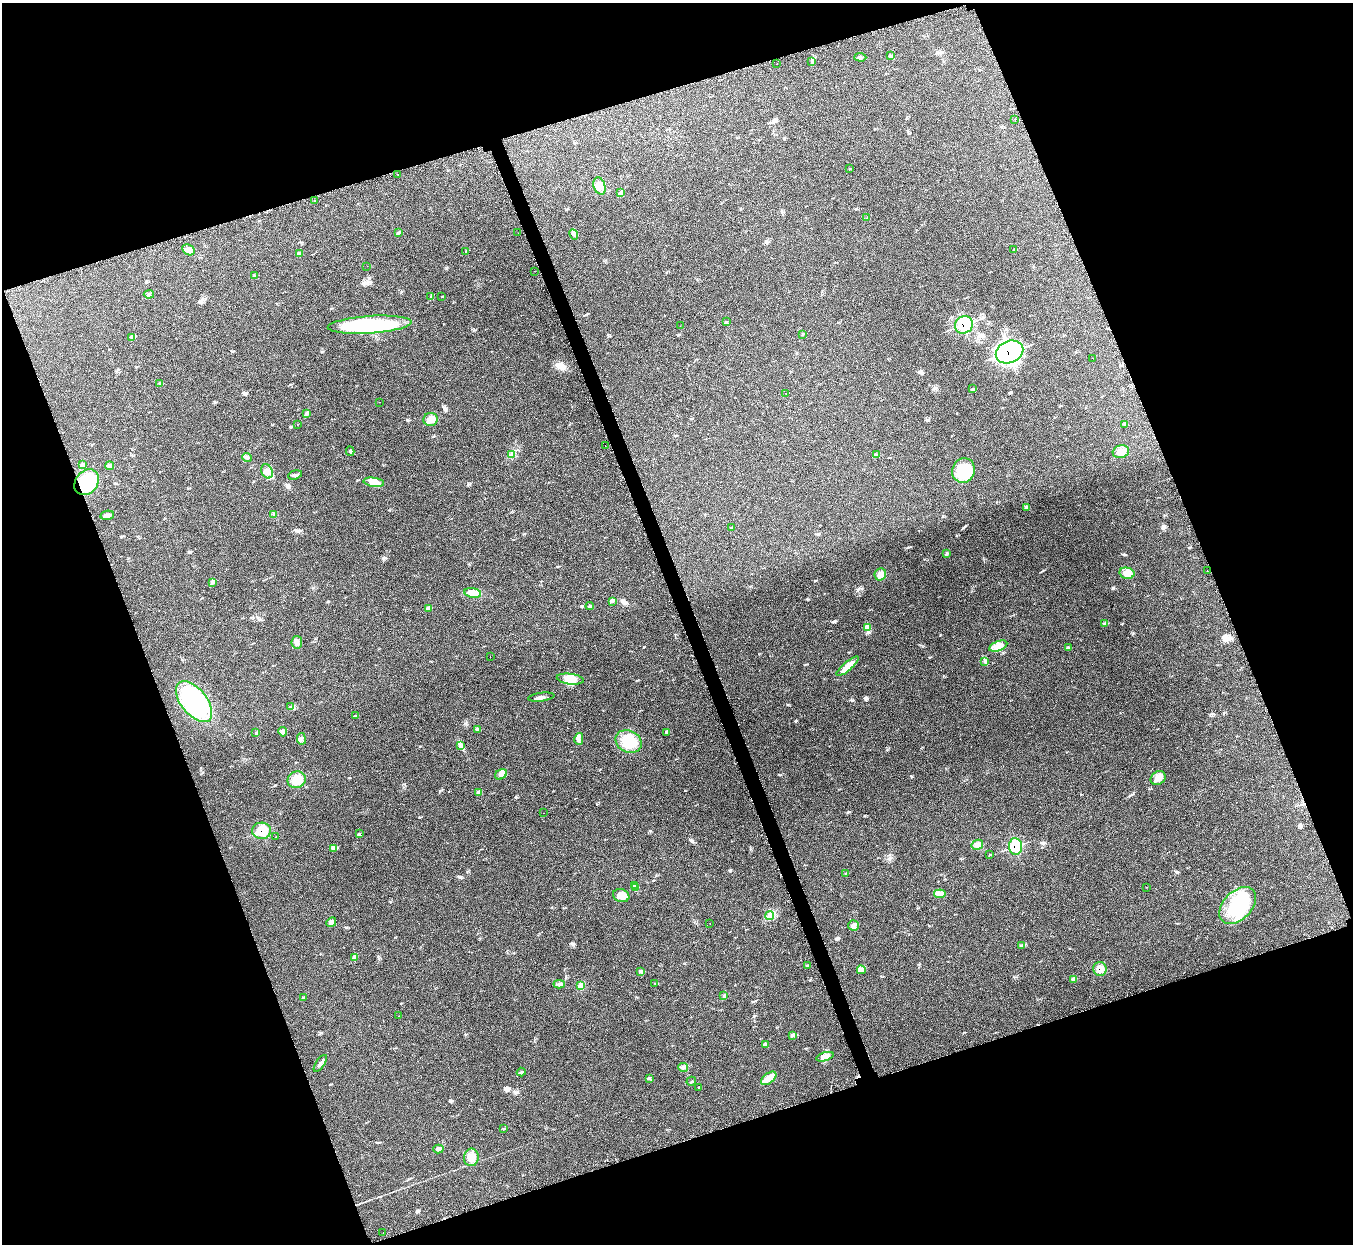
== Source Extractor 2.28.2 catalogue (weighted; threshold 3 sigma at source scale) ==
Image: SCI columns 31-5434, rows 184-5149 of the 5461 x 5457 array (HDU 1 of 3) = the unmasked area's bounding box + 8 px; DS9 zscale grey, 4 x 4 block average (1 PNG px = mean of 4 x 4 image px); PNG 1355 x 1246 px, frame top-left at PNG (2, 3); each listed source drawn as its Kron ellipse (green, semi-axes under 4 px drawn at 4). Shown black and unused: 39% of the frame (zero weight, under 2 of 3 exposures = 3% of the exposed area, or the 3 px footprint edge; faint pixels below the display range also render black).
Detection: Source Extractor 2.28.2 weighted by HDU 2 'WHT'. Background 0.152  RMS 0.0095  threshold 0.0428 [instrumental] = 3 sigma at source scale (4.5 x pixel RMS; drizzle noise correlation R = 1.50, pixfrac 1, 0.05/0.05 arcsec/px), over >= 5 px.
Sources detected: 155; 1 inside a brighter object's white glare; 10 cosmic-ray / hot-pixel residue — neither listed nor drawn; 2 coinciding with a brighter row at this scale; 5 inside a brighter listed object's ellipse — not listed separately; the other 137 listed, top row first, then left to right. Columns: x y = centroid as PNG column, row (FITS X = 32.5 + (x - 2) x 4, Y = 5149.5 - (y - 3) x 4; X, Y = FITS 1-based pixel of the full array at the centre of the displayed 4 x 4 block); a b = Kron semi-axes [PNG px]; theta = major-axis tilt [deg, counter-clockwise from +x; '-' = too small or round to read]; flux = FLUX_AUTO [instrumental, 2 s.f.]
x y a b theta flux
890 56 3 2 - 4.1
860 57 6 2 -3 8
812 62 2 2 - 3.7
777 64 2 2 - 7.6
1015 119 2 2 - 5.1
850 168 2 2 - 1.8
397 174 2 2 - 1
599 186 9 5 -71 46
621 192 3 2 - 6.8
314 201 2 2 - 1.8
867 218 2 2 - 2.2
398 232 3 2 - 4
518 233 2 2 - 1
574 234 5 3 - 14
188 250 7 5 -30 27
1014 250 3 2 - 4.2
465 252 2 2 - 1.8
300 253 4 2 - 6.4
367 266 2 2 - 0.86
534 271 2 2 - 0.97
254 276 2 2 - 3.2
149 294 5 4 - 13
431 297 3 2 - 3.9
442 297 2 2 - 2.1
726 322 2 2 - 2.3
370 325 42 9 4 490
964 325 9 8 - 190
680 326 2 2 - 1
803 334 2 2 - 2.3
132 338 2 2 - 2.7
1009 352 14 11 24 750
1093 358 2 2 - 1.4
159 383 2 2 - 2.1
973 389 3 2 - 5.6
786 393 2 2 - 1.2
380 402 2 2 - 2
306 413 3 2 - 6
431 419 7 6 - 33
297 424 2 2 - 1.3
1125 425 2 2 - 2.9
605 446 2 2 - 1.7
350 451 5 2 - 4.8
1121 452 8 6 15 35
512 454 4 2 - 5.4
876 455 3 2 - 2.9
247 457 5 3 - 10
82 465 2 2 - 5.1
110 466 4 3 - 9.8
963 470 12 11 - 110
267 471 7 5 -67 28
295 475 7 3 16 13
87 482 14 11 50 210
374 482 10 4 -8 44
1026 507 2 2 - 3.8
273 514 2 2 - 1.7
107 515 7 4 11 21
731 528 2 2 - 2.5
946 554 2 2 - 2.1
1207 570 2 2 - 1.9
1127 573 7 5 -13 33
880 574 6 5 - 40
212 582 3 3 - 9
473 593 8 5 -9 33
612 601 3 2 - 5.5
590 606 4 3 - 7.5
429 608 3 2 - 7.3
1105 624 4 2 - 8.6
867 628 4 2 - 11
297 642 6 5 - 22
998 646 9 5 21 33
1069 647 3 2 - 5.5
490 657 2 2 - 1.1
985 662 2 2 - 3.3
848 666 14 4 40 54
570 679 13 5 -7 54
541 697 13 2 8 23
194 702 24 13 -51 740
291 707 3 2 - 5.5
356 716 3 2 - 2.4
478 729 3 2 - 4.9
283 732 5 3 - 12
667 732 3 2 - 3.6
256 733 3 2 - 5.7
301 739 6 4 -82 17
579 739 6 2 76 10
628 741 13 10 -26 120
460 746 2 2 - 3.6
501 774 6 5 - 23
1158 778 8 6 35 37
297 780 9 8 - 69
478 792 4 2 - 5.6
543 813 2 2 - 0.89
262 831 9 8 - 110
360 834 2 2 - 2
276 837 2 2 - 3.4
977 845 6 4 28 21
1016 846 8 6 -85 120
333 848 4 3 - 12
989 855 2 2 - 2
845 873 2 2 - 1.6
634 886 4 2 - 7.6
1146 887 2 2 - 1.3
636 888 3 2 - 4
940 894 6 3 8 16
621 896 8 6 -19 46
1238 905 22 14 45 280
770 915 4 3 - 15
331 922 5 4 - 16
710 923 2 2 - 0.88
854 926 5 5 - 24
1021 945 2 2 - 4.3
354 958 4 2 - 7.2
808 966 3 2 - 2.5
1100 969 7 6 - 34
861 970 4 2 - 11
641 971 3 2 - 7.9
1073 979 3 2 - 7.6
654 983 2 2 - 1.7
559 984 5 3 - 13
581 986 3 3 - 11
724 995 3 2 - 4.3
304 997 4 2 - 8.1
398 1016 2 2 - 1.2
792 1035 3 2 - 4.1
765 1045 4 2 - 6.1
825 1057 9 4 16 34
320 1063 10 3 57 18
683 1067 5 3 - 14
521 1072 4 2 - 4.9
649 1078 4 2 - 5.9
769 1078 9 5 38 39
691 1081 5 2 - 3.6
698 1087 2 2 - 1.7
504 1128 2 2 - 3.5
438 1149 5 3 - 12
471 1157 9 7 88 47
383 1233 2 2 - 0.79
Overlapping masked pixels (flux is a lower limit): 6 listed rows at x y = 964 325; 1009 352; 87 482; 262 831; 1016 846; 1100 969
Diffuse or blended objects may show on this block-average render without a row.